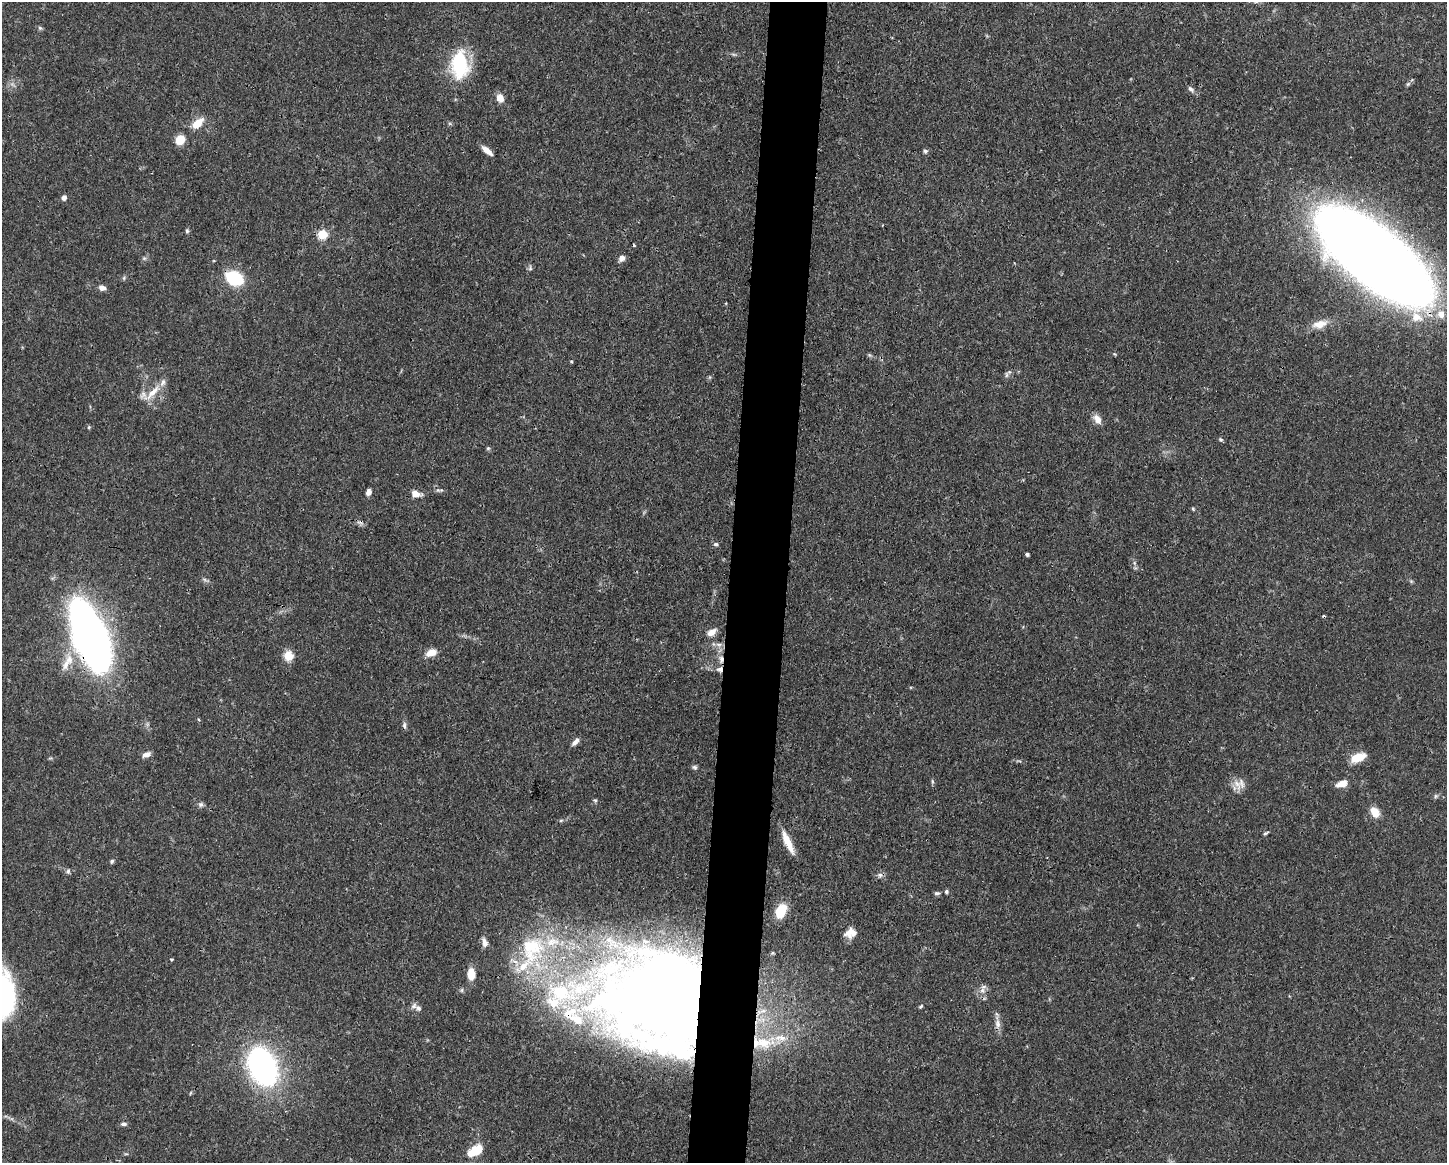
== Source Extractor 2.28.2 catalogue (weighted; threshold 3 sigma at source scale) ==
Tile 8 of 3 x 4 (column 2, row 3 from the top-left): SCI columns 1560-3004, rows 1167-2327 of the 4674 x 4656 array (HDU 1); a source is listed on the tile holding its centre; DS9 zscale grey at full resolution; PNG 1449 x 1165 px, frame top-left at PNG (2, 2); no overlay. Shown black and unused: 4% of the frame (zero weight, under 3 of 4 exposures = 1% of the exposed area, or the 3 px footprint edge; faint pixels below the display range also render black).
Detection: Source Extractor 2.28.2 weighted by HDU 2 'WHT'; one run over the whole footprint, this tile lists its part. Background 0.0441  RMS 0.0029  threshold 0.0131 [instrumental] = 3 sigma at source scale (4.5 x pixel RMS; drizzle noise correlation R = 1.50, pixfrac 1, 0.05/0.05 arcsec/px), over >= 5 px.
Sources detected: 102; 6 inside a brighter object's white glare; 3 cosmic-ray / hot-pixel residue — not listed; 15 inside a brighter listed object's ellipse — not listed separately; the other 78 listed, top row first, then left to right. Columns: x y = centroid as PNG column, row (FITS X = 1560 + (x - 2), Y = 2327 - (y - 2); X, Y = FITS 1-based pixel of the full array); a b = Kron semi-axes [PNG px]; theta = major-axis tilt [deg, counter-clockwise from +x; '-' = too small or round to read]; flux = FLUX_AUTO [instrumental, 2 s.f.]
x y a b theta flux
40 28 6 5 - 0.53
459 65 24 14 -88 23
1408 84 7 4 45 0.49
1191 89 10 6 -42 0.96
500 98 9 7 -75 2.6
197 123 16 9 40 4.1
180 140 9 8 - 4.6
487 151 13 5 -39 2.3
925 151 6 5 - 0.68
64 197 6 5 - 0.98
187 231 6 5 - 0.48
322 234 5 5 - 18
1374 256 88 33 -38 800
144 258 6 4 -18 0.46
622 258 8 7 - 1.4
530 268 6 5 - 0.56
124 278 6 4 -73 0.4
234 278 11 7 -26 28
102 288 9 6 -18 1.3
1441 314 10 8 -60 3.1
1320 324 20 10 13 3.4
869 355 6 4 -70 0.41
1006 375 10 4 90 0.65
152 392 29 8 47 3.9
1097 419 12 7 -58 2.4
89 427 5 4 - 0.32
1221 439 6 5 - 0.5
488 448 5 5 - 0.4
439 490 11 4 0 0.65
368 492 6 5 - 1.5
416 494 11 6 -14 2.6
1193 509 6 4 -46 0.36
716 544 6 5 - 0.59
1027 554 4 3 - 0.74
712 632 11 7 30 2.3
92 638 54 28 -67 180
719 645 9 6 -16 1.3
431 653 12 8 23 3
288 656 13 12 - 3.2
69 659 16 10 -79 3.7
721 659 11 7 -81 1.9
198 719 5 3 - 0.28
404 725 10 5 -88 0.77
575 742 11 5 49 1.3
146 754 11 6 18 1.4
1358 757 14 7 20 6.5
694 767 7 5 -30 0.62
932 781 7 4 -89 0.45
1237 784 21 9 -63 2.7
1342 784 12 7 16 3
1436 796 6 5 - 0.5
595 800 6 3 -19 0.39
201 805 7 7 - 0.76
1375 812 12 9 -59 3.4
561 820 6 3 19 0.38
1265 833 6 4 27 0.44
788 842 29 7 -65 4.9
112 861 5 5 - 0.51
68 871 7 5 86 0.63
880 875 8 7 - 0.95
946 892 5 4 - 0.6
937 893 7 5 1 0.59
781 911 14 9 66 8.1
850 931 17 9 52 2.5
484 942 12 6 -74 1.6
531 948 48 39 83 36
171 959 3 3 - 0.47
471 974 11 7 -87 4.5
580 988 48 34 18 45
982 990 12 6 55 1.4
670 998 91 71 7 410
921 1006 7 3 45 0.37
418 1008 11 7 -28 1.3
998 1024 14 8 -87 1.8
764 1043 26 14 6 9.3
262 1066 31 21 -67 80
124 1124 7 5 -1 0.81
475 1150 18 9 32 6.5
Overlapping masked pixels (flux is a lower limit): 5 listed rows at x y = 1374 256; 234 278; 92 638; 721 659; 670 998